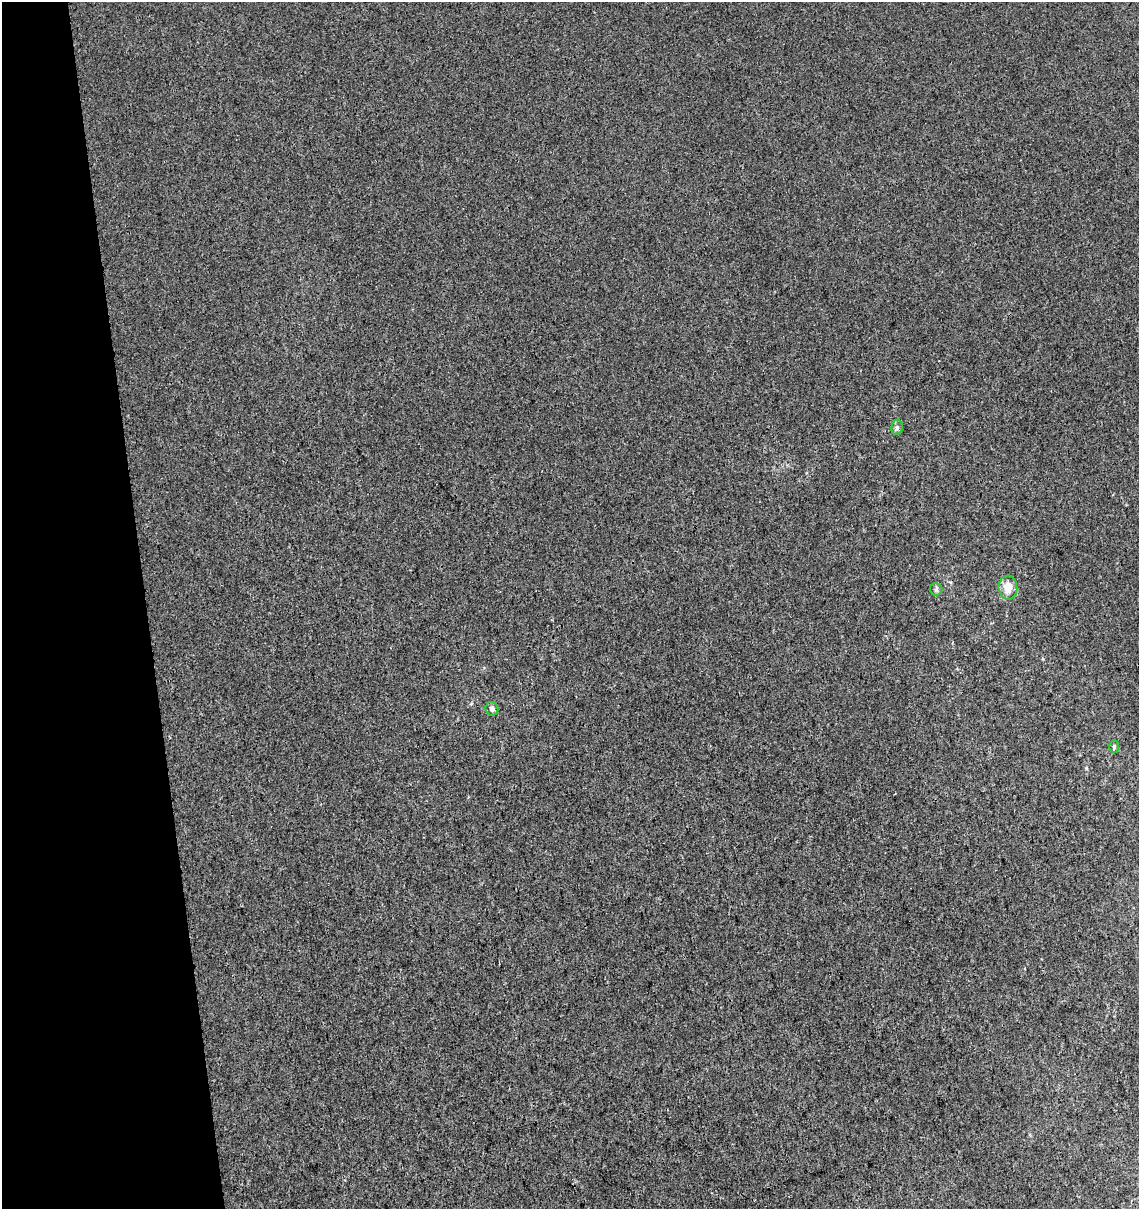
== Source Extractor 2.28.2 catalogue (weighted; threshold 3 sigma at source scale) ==
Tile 5 of 4 x 4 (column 1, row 2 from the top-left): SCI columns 38-1174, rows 2470-3676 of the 4668 x 4938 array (HDU 1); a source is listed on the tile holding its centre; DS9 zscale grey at full resolution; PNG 1141 x 1211 px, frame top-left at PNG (2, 2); each listed source drawn as its Kron ellipse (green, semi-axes under 4 px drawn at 4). Shown black and unused: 13% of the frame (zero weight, under 3 of 4 exposures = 5% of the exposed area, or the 3 px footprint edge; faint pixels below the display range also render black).
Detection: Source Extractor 2.28.2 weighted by HDU 2 'WHT'; one run over the whole footprint, this tile lists its part. Background 5.53e-05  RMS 0.0024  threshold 0.0108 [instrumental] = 3 sigma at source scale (4.5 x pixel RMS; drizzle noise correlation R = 1.50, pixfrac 1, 0.0396/0.0396 arcsec/px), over >= 5 px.
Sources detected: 5; all 5 listed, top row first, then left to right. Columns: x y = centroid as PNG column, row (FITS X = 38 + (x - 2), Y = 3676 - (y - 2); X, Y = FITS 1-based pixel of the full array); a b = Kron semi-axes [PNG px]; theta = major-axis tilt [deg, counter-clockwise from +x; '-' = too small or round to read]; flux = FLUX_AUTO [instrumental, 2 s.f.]
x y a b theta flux
897 427 7 6 - 0.62
1008 588 12 9 -86 3.1
936 589 6 6 - 0.46
492 709 7 6 - 0.83
1114 747 6 5 - 0.39